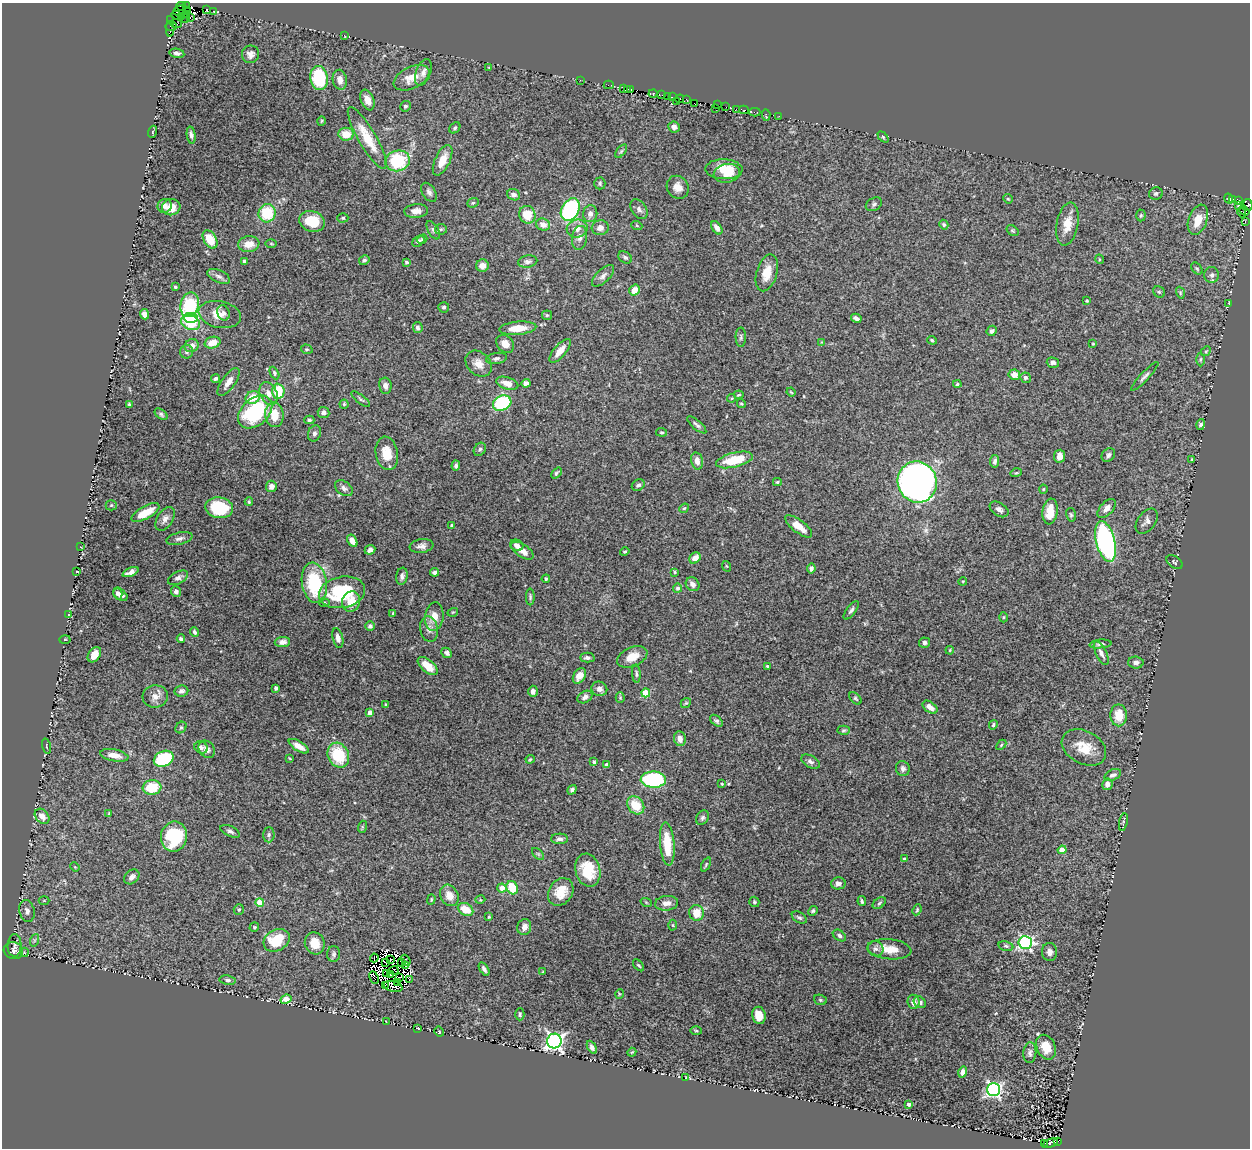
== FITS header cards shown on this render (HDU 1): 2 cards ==
NAXIS1  =                 1248
NAXIS2  =                 1146

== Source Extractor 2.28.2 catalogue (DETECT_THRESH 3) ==
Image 1248 x 1146 px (HDU 1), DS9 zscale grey, 1 PNG px = 1 image px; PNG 1252 x 1150 px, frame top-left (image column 1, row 1146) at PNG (2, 3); each listed source drawn as its Kron ellipse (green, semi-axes under 4 px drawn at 4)
Background 0.0854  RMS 0.0082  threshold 0.0246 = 3 sigma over >= 5 px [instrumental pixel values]
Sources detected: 426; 23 with non-positive FLUX_AUTO (blend fragments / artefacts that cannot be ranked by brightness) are neither listed nor drawn; the other 403 listed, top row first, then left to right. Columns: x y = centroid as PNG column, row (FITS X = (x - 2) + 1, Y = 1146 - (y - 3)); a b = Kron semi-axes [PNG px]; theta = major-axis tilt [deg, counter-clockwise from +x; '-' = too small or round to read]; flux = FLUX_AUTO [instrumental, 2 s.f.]
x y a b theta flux
181 6 5 2 - 37
186 6 4 2 - 78
207 9 3 3 - 70
179 10 6 3 40 150
188 10 2 2 - 3.1
213 11 3 2 - 12
186 14 3 2 - 33
176 15 4 4 - 110
181 16 3 2 - 16
190 17 3 2 - 21
186 19 3 2 - 8.8
171 20 3 2 - 47
176 24 6 3 -22 23
171 26 6 2 4 44
170 29 8 2 -90 32
344 35 3 2 - 0.62
177 53 7 4 -10 1.7
250 54 9 8 - 2.7
489 68 4 3 - 0.49
423 72 14 7 69 3.3
319 78 12 8 -82 31
412 78 19 11 26 8.9
340 80 10 7 -80 3.2
580 80 2 2 - 0.78
609 85 5 2 - 3.5
623 89 3 2 - 97
627 89 3 2 - 86
630 89 3 3 - 42
653 93 4 3 - 32
662 95 2 2 - 0.94
668 96 4 3 - 5
673 97 3 2 - 83
680 99 4 3 - 12
686 99 3 2 - 9.2
367 100 11 6 -68 4.4
676 101 3 2 - 4.9
695 104 3 2 - 6.6
717 105 3 2 - 5.3
405 106 5 5 - 1.2
726 107 3 2 - 14
715 108 2 2 - 4
736 109 3 2 - 0.78
744 110 5 3 - 5.4
755 112 5 2 - 2.5
766 115 6 3 -86 1.1
779 116 2 2 - 0.97
322 121 5 3 - 0.5
674 127 6 5 - 2.2
455 128 6 4 47 0.95
152 132 6 4 71 0.59
346 134 7 6 - 8.4
191 135 8 4 -83 1.6
883 137 6 4 -45 0.72
367 138 35 9 -60 15
621 151 8 4 53 0.99
443 160 16 7 65 7.1
398 161 12 10 15 29
724 169 18 10 -2 11
727 173 13 9 10 5.9
600 183 6 5 - 1
678 187 12 10 -52 4.9
429 192 10 6 -59 2
1156 193 7 6 - 1.1
514 195 7 5 -25 2.2
1229 198 5 3 - 21
1008 199 5 4 - 0.62
1232 199 4 3 - 22
1238 200 4 2 - 20
473 203 6 4 21 0.89
874 204 9 6 29 1.4
1248 205 6 4 -75 160
165 206 7 7 - 2.2
1238 206 4 3 - 19
171 207 9 8 - 6.6
639 209 11 7 -55 2.1
570 210 12 8 59 63
416 211 12 7 4 3.6
1244 211 5 3 - 8
267 213 9 8 - 22
1242 213 5 2 - 39
590 214 8 7 - 2.9
527 215 9 8 - 11
1141 215 6 4 88 0.84
343 218 5 4 - 0.82
1198 220 16 9 70 9.8
312 221 13 10 -18 17
1245 222 3 2 - 1.2
1067 224 22 10 80 7.8
543 225 7 6 - 3.8
944 225 5 4 - 0.9
637 226 6 3 -20 0.59
600 228 8 7 - 3.3
717 228 7 4 -55 2.9
441 229 6 5 - 0.9
577 229 10 9 - 4.6
433 230 10 5 -61 1.3
1012 231 6 4 -34 0.8
579 238 12 7 82 2.4
210 239 10 6 -59 10
422 239 5 3 - 0.63
418 241 7 4 39 1.8
249 244 10 8 9 6.7
271 244 6 4 -1 0.63
625 257 7 5 -32 1.4
1099 259 5 3 - 0.44
364 260 5 4 - 1.1
245 261 4 3 - 1.3
406 262 3 3 - 1.2
528 262 9 6 10 1.5
482 266 6 6 - 4.1
1197 268 7 4 -48 0.85
767 273 19 10 74 8.5
1212 275 8 7 - 2
219 276 12 6 -23 2.1
603 276 14 6 43 2.4
175 287 3 3 - 0.82
635 290 5 5 - 5.5
1159 292 6 5 - 0.91
1180 293 6 4 -72 0.66
1087 301 4 3 - 0.59
1229 303 4 3 - 0.36
190 305 12 9 75 39
444 307 5 5 - 1
223 313 8 6 -69 1.9
144 314 5 4 - 3.3
220 314 21 13 -11 7.5
547 315 5 5 - 0.74
191 318 7 5 -1 18
856 318 5 3 - 2.6
191 323 10 7 -23 18
418 328 5 5 - 1.5
518 328 18 6 5 8.8
992 331 5 4 - 1.6
741 337 9 5 -90 1.2
932 340 5 4 - 0.7
822 342 4 4 - 0.43
213 343 8 5 16 6.9
505 344 10 7 -45 4.3
1093 344 4 2 - 0.38
192 346 7 6 - 3.8
307 349 6 4 -18 0.66
560 351 14 6 50 5
1206 351 5 4 - 0.72
186 352 7 6 - 1.8
496 358 10 5 11 1.6
1201 359 7 3 89 0.73
1053 363 6 5 - 1.5
478 364 15 11 -46 5.5
274 373 7 4 -62 0.88
1014 375 6 5 - 4.5
1145 376 19 3 47 1.8
216 378 5 4 - 1.2
1025 378 5 5 - 1.2
229 382 16 6 55 4.1
507 383 11 6 -17 5.1
526 383 4 4 - 2
957 384 4 4 - 0.82
385 386 8 6 -81 2.8
278 391 7 6 - 16
791 392 5 3 - 0.51
269 394 12 8 -65 3.9
739 395 4 2 - 0.51
253 397 7 6 - 9.5
732 398 4 3 - 0.57
361 399 11 4 -38 1.1
502 403 9 7 26 41
344 404 4 4 - 0.68
741 404 4 4 - 0.7
129 405 4 2 - 0.68
255 412 19 13 42 43
323 412 6 5 - 2.1
161 414 7 4 -39 1.1
274 415 12 9 -84 9.5
309 420 5 4 - 1
1201 424 5 4 - 1.4
697 425 12 4 -40 1.6
661 432 5 3 - 0.65
314 433 8 6 70 1.5
480 449 7 5 56 1.3
387 453 17 11 -80 9.5
1108 455 7 6 - 1.7
1059 456 6 5 - 2.9
1192 459 3 3 - 0.52
734 460 19 7 14 19
697 461 8 6 -77 3.7
995 461 6 4 79 1.5
456 466 5 3 - 1.3
556 473 6 3 47 0.86
1016 473 6 3 17 0.62
777 482 4 3 - 0.63
917 482 20 19 - 320
638 485 7 5 34 1.4
271 486 5 5 - 2.8
344 488 10 6 -36 2.1
1043 489 4 4 - 0.54
249 502 4 3 - 0.57
111 505 5 5 - 0.75
219 508 14 10 -8 24
684 508 5 4 - 0.6
1107 508 11 6 48 3.5
999 509 10 6 -33 2.1
1050 511 13 7 82 9.3
145 513 15 6 29 10
1071 515 7 5 -75 0.94
165 519 13 7 58 2.9
1147 521 14 9 54 2.8
451 525 3 3 - 0.51
799 526 16 6 -37 6.6
179 539 13 6 13 2.2
352 541 7 4 -60 3.3
1106 542 21 9 -76 120
517 545 7 5 -26 2.4
422 546 12 6 9 2.6
81 547 2 2 - 0.27
370 550 5 4 - 2.2
522 551 13 6 -35 4.7
625 552 5 4 - 0.73
695 558 6 5 - 4.6
1175 562 9 5 -34 0.99
726 566 5 3 - 0.47
811 569 5 4 - 1.6
77 571 3 2 - 0.33
130 572 8 4 24 2.7
434 572 4 3 - 1.5
675 572 4 3 - 0.6
402 576 8 5 81 1.8
178 578 11 6 27 2.1
546 579 4 3 - 0.81
963 581 4 3 - 0.49
314 583 20 12 -81 34
693 584 7 6 - 2.5
678 588 4 4 - 0.99
176 592 5 5 - 1.8
342 592 23 15 11 37
118 593 6 4 -75 1.8
120 595 8 5 -35 2.7
530 597 8 4 -89 1
351 602 10 9 - 8.4
324 603 5 3 - 0.63
851 610 11 4 53 1.5
453 612 5 3 - 0.51
393 613 4 3 - 0.57
69 615 3 2 - 0.34
434 617 14 9 82 5.8
1003 617 5 3 - 0.54
370 626 5 5 - 1.6
429 629 13 8 -79 3.2
195 632 5 3 - 1.2
338 638 10 5 -76 2.6
65 639 5 3 - 0.53
181 639 4 3 - 1.4
282 642 8 5 2 2.8
925 643 5 5 - 1.5
1100 644 11 4 6 1.5
950 650 4 4 - 0.55
447 653 6 4 -43 1.5
1101 653 13 5 -64 2.5
94 655 8 5 57 5
632 657 16 9 24 8.1
587 658 7 5 0 1.6
1136 662 7 6 - 2.3
428 666 12 6 -40 9.5
767 666 4 4 - 0.54
636 674 9 4 -85 1.2
579 676 8 6 58 4.8
276 688 4 3 - 1.2
599 689 8 7 - 2.5
181 691 7 5 8 1.8
533 691 5 4 - 2.4
646 693 4 4 - 19
155 696 12 11 - 4.3
585 697 8 5 31 2.3
620 698 5 4 - 0.65
855 698 7 4 -45 0.89
686 703 6 4 41 0.74
386 704 4 3 - 0.62
930 707 8 5 -37 3.8
370 713 4 4 - 4
1119 715 11 8 -89 9.9
716 721 7 4 -43 1.2
993 725 5 4 - 0.96
181 727 6 5 - 0.84
844 730 6 4 2 0.81
680 739 7 6 - 3.6
1001 745 6 3 46 0.65
46 746 8 2 -75 0.48
299 746 11 5 -31 4.8
201 747 7 5 -23 1.8
1084 747 23 16 -28 13
207 749 9 7 -53 3
114 755 14 6 -11 5.8
338 755 13 10 -65 23
290 758 4 2 - 0.46
164 759 10 7 24 32
530 759 4 4 - 0.6
594 762 4 3 - 1.2
810 762 10 6 -28 1.9
607 765 4 4 - 2.5
903 769 7 7 - 1.8
1113 775 9 5 24 1.8
653 780 13 8 -1 52
722 784 4 3 - 0.44
1107 784 6 5 - 3.1
152 787 9 7 8 18
572 790 5 4 - 1.4
636 805 10 7 -52 13
109 813 4 3 - 0.53
42 816 8 6 -49 3.9
702 818 8 6 57 1.3
1123 822 9 3 78 0.72
362 827 6 4 73 0.57
230 831 10 5 -25 1.6
269 835 7 5 87 1.4
174 837 15 13 79 29
559 839 8 5 0 1.8
667 844 21 7 -85 16
1062 850 4 4 - 8.4
538 854 7 4 -45 0.83
904 859 3 3 - 1.3
706 864 7 4 64 0.74
75 867 5 3 - 0.46
588 870 17 12 -75 16
132 877 8 6 42 2.7
838 883 7 6 - 2.4
502 888 4 4 - 4.9
512 888 7 5 -66 13
561 892 15 11 55 9.4
449 895 11 8 -62 5.9
431 899 5 4 - 0.59
44 900 5 3 - 0.61
480 900 5 3 - 0.55
862 901 5 3 - 0.87
260 902 4 4 - 9.7
646 902 6 3 -19 0.54
754 902 5 5 - 0.94
666 903 11 7 5 3.4
879 903 7 5 37 1
239 909 5 5 - 1
466 909 8 6 -29 9.8
917 910 5 3 - 0.62
27 911 11 7 -78 3
813 911 5 4 - 0.88
697 913 8 7 - 8.5
489 917 4 3 - 0.61
799 917 8 5 -30 1.2
673 925 5 3 - 0.61
254 927 5 4 - 0.76
524 927 8 7 - 3.2
839 935 7 5 -35 1.4
35 940 6 4 71 0.91
277 940 14 10 29 20
315 943 11 10 - 8.3
1025 943 7 6 - 100
14 945 11 7 88 1.8
1006 946 7 5 -11 1.1
875 949 8 7 - 2.1
890 949 22 10 -6 8.5
13 951 10 8 -17 1.9
24 952 4 3 - 0.39
1049 952 9 7 -86 2.5
334 954 8 6 89 1.5
374 958 4 2 - 0.59
391 960 3 2 - 1.5
406 960 6 2 -52 1.4
385 962 2 2 - 0.24
401 963 3 2 - 2.1
406 965 3 2 - 1.4
639 965 7 3 -47 0.82
484 969 7 4 -57 1.7
394 970 5 2 - 0.16
543 972 4 3 - 0.51
387 974 3 2 - 2.7
390 974 4 2 - 0.6
374 978 6 3 -63 9.9
399 978 3 2 - 1.1
409 979 3 2 - 0.87
228 980 8 4 -10 1.2
397 983 3 2 - 2.4
385 986 3 2 - 1.3
393 986 9 5 -14 7.5
619 994 5 3 - 0.46
286 999 5 4 - 9.5
820 1000 6 5 - 0.86
913 1002 7 6 - 3.6
920 1002 6 5 - 1.6
520 1014 6 4 -90 1.1
759 1015 9 6 -78 8
386 1022 3 2 - 0.46
418 1028 3 2 - 0.4
696 1031 6 4 -2 0.69
439 1032 5 4 - 0.47
554 1041 7 7 - 200
592 1047 7 4 -60 1.8
1046 1047 13 9 -66 9.3
632 1052 4 3 - 0.49
1030 1053 10 6 85 1.8
963 1072 5 4 - 3
686 1077 3 2 - 0.36
993 1090 6 6 - 130
909 1104 4 3 - 1.7
1058 1141 3 2 - 10
1044 1143 3 2 - 4.6
1050 1143 8 3 21 81
At the frame edge (FLAGS 8, measured only in part): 1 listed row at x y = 1248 205
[23 non-positive-flux detections neither listed nor drawn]